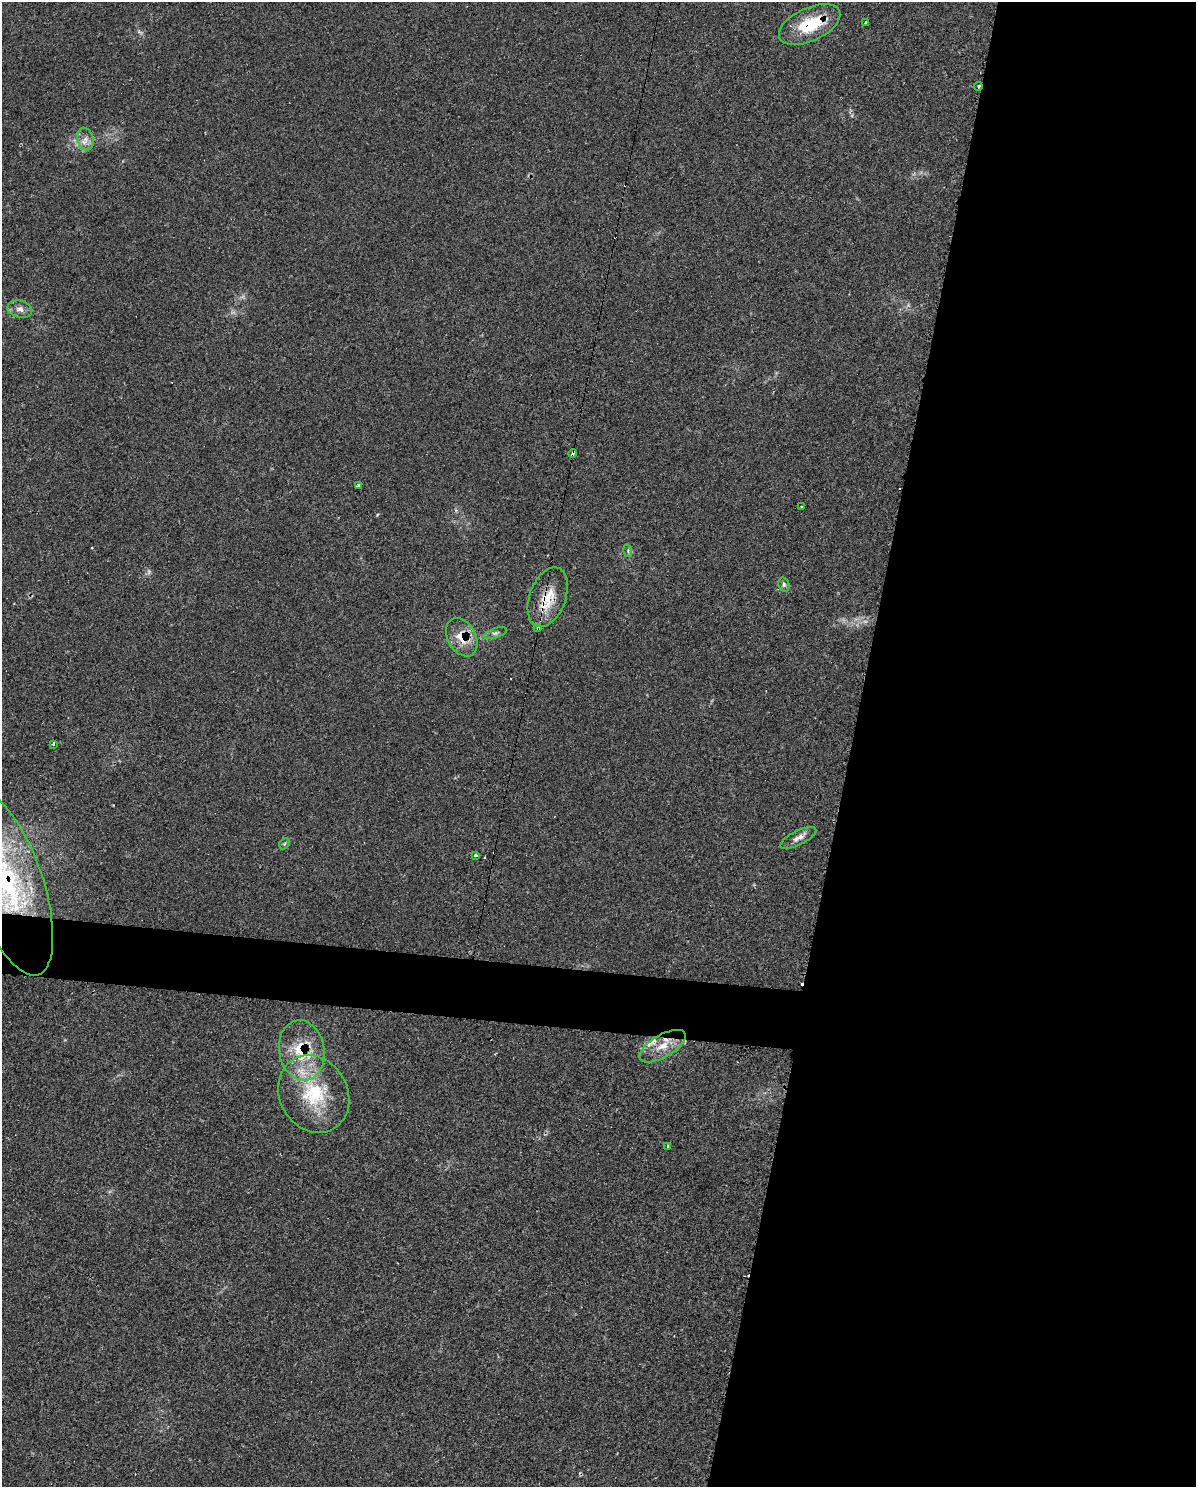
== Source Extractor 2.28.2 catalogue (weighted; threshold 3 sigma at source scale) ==
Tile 8 of 4 x 3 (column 4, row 2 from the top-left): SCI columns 3590-4783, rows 1725-3209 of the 4834 x 4855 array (HDU 1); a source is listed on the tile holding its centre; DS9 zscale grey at full resolution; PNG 1198 x 1489 px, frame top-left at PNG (2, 2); each listed source drawn as its Kron ellipse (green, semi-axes under 4 px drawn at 4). Shown black and unused: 31% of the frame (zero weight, under 2 of 3 exposures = <1% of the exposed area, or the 3 px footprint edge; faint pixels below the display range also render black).
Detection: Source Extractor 2.28.2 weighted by HDU 2 'WHT'; one run over the whole footprint, this tile lists its part. Background 0.046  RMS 0.005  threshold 0.0226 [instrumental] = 3 sigma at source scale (4.5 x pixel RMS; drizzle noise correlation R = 1.50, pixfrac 1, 0.05/0.05 arcsec/px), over >= 5 px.
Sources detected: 30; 2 too faint to see at this stretch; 4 cosmic-ray / hot-pixel residue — neither listed nor drawn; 1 inside a brighter listed object's ellipse — not listed separately; the other 23 listed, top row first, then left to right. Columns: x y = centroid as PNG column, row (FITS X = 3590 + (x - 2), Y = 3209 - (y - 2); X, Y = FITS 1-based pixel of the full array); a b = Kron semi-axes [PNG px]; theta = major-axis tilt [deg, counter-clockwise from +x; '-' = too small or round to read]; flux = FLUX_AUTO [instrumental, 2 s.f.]
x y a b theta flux
866 22 3 3 - 0.96
810 24 33 16 25 22
978 86 4 3 - 1.1
85 139 11 8 -75 3.2
20 309 12 8 -12 2.9
573 453 4 3 - 3.6
358 485 4 3 - 1.1
802 507 4 3 - 0.82
628 551 6 4 -74 0.8
784 585 7 5 -76 1.1
548 597 31 18 69 14
538 628 4 3 - 4.5
495 633 12 4 18 1.5
462 637 20 14 -61 9.7
54 744 3 3 - 1.9
798 838 20 7 26 3.4
284 844 6 4 46 0.73
475 855 3 3 - 1.1
7 883 97 35 -71 96
663 1046 26 11 30 9.3
302 1050 30 22 -81 24
314 1094 40 34 -60 35
668 1146 3 3 - 0.66
Overlapping masked pixels (flux is a lower limit): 8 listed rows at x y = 810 24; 978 86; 573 453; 548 597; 538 628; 462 637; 7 883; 302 1050
Isophote crosses this tile's border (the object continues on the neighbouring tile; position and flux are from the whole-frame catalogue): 1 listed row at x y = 7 883